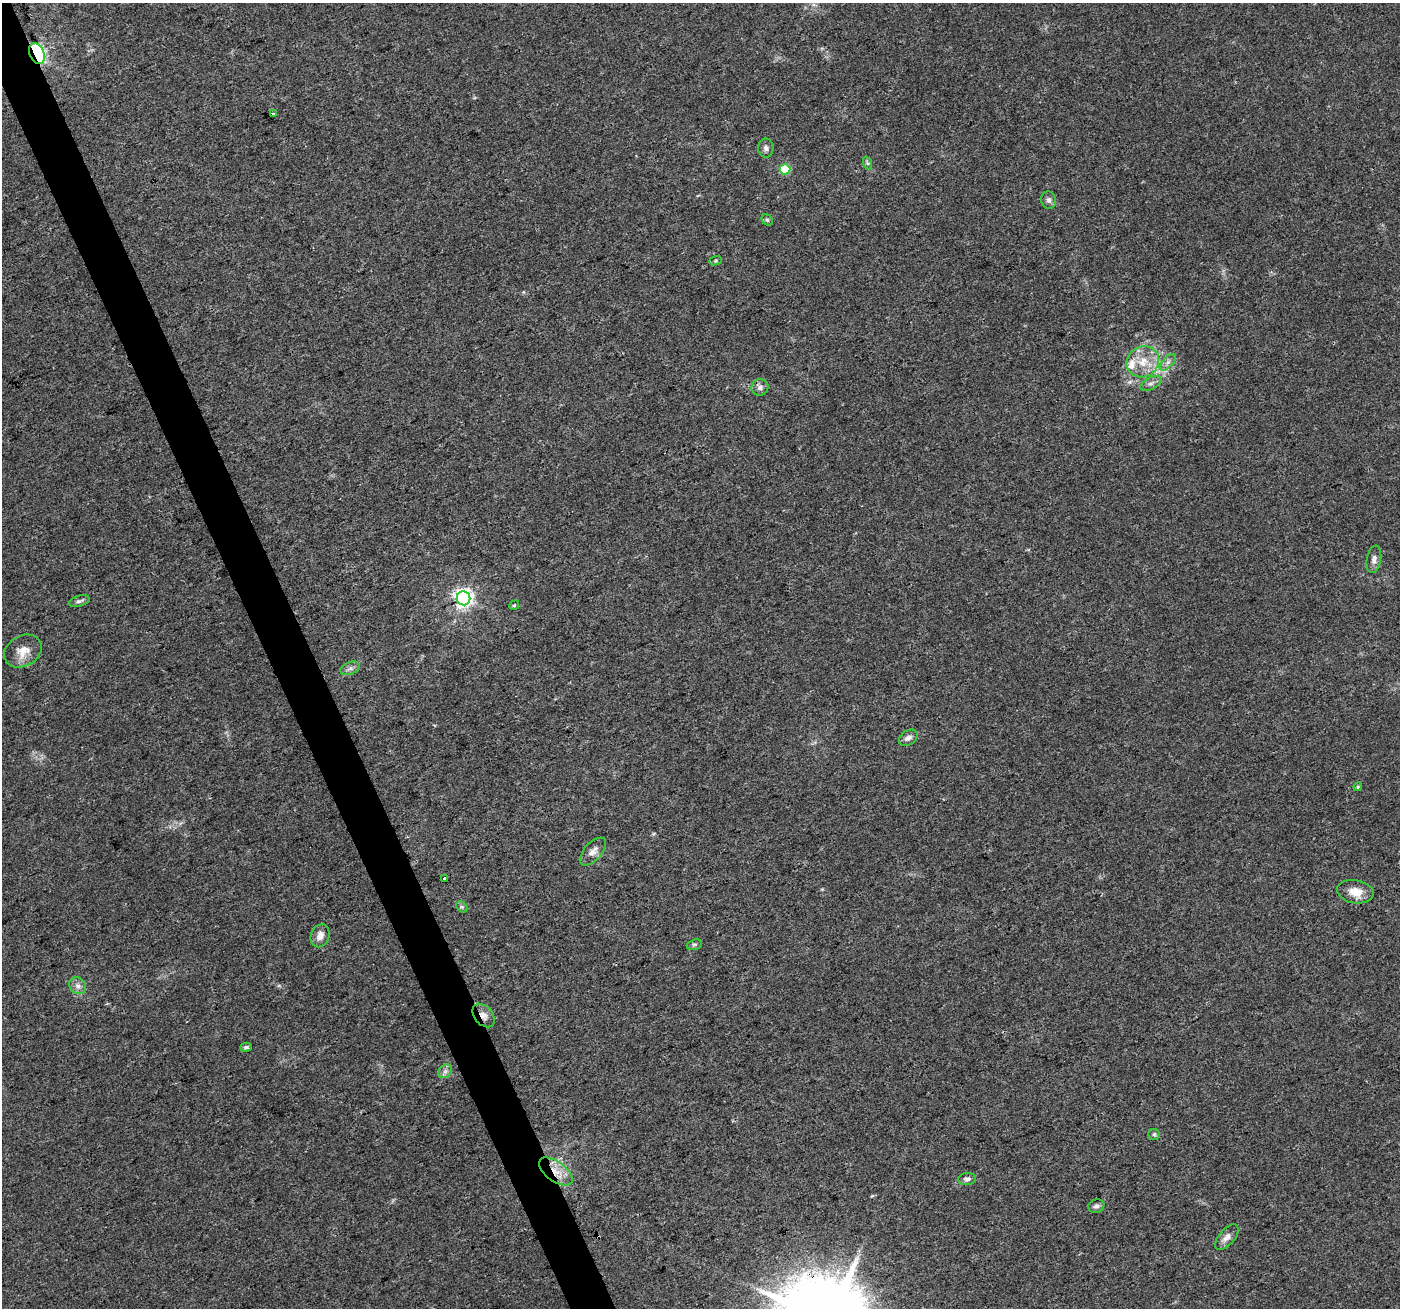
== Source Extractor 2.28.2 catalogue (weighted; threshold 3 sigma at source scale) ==
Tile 11 of 4 x 4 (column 3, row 3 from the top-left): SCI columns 2799-4196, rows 1447-2752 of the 5594 x 5446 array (HDU 1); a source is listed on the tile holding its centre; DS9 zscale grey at full resolution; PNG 1402 x 1310 px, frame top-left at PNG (2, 3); each listed source drawn as its Kron ellipse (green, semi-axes under 4 px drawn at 4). Shown black and unused: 3% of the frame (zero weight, under 3 of 4 exposures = <1% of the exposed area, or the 3 px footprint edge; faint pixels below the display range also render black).
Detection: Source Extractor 2.28.2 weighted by HDU 2 'WHT'; one run over the whole footprint, this tile lists its part. Background 0.0402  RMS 0.0038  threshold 0.0172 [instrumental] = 3 sigma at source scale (4.5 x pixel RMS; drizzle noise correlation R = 1.50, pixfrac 1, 0.0396/0.0396 arcsec/px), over >= 5 px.
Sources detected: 38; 2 cosmic-ray / hot-pixel residue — neither listed nor drawn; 1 inside a brighter listed object's ellipse — not listed separately; the other 35 listed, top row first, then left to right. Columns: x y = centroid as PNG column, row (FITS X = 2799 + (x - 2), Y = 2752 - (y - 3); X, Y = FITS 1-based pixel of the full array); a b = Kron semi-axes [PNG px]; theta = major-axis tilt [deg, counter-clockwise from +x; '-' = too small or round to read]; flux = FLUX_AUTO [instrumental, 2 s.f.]
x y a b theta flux
37 53 11 7 -65 74
273 114 3 3 - 2.4
766 148 9 7 -89 1.6
867 163 7 4 -71 0.66
785 169 5 5 - 18
1049 200 9 7 -73 1.4
767 220 6 5 - 0.63
716 261 6 4 20 0.54
1143 362 17 15 34 8.1
1168 362 10 5 45 1.5
1151 383 11 6 26 1.6
760 387 8 8 - 1.7
1374 559 14 7 79 2
463 598 7 7 - 170
79 601 11 5 17 1.1
514 605 5 4 - 0.47
23 651 20 15 31 5.4
350 668 10 6 21 1.4
908 738 10 7 33 1.9
1358 787 4 4 - 0.44
593 851 17 8 48 2.8
445 878 3 3 - 6
1355 892 18 11 -10 5.2
462 907 6 4 -43 0.64
320 936 12 9 69 2.6
694 945 8 5 17 0.74
78 986 9 7 -43 1.9
484 1015 13 9 -50 2.6
246 1047 6 4 16 0.94
445 1071 7 6 - 1.2
1154 1134 6 5 - 0.73
556 1171 19 9 -36 6.2
967 1179 9 6 2 1.3
1096 1206 8 6 21 1.1
1227 1237 15 7 49 2.4
Overlapping masked pixels (flux is a lower limit): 3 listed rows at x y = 37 53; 484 1015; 556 1171